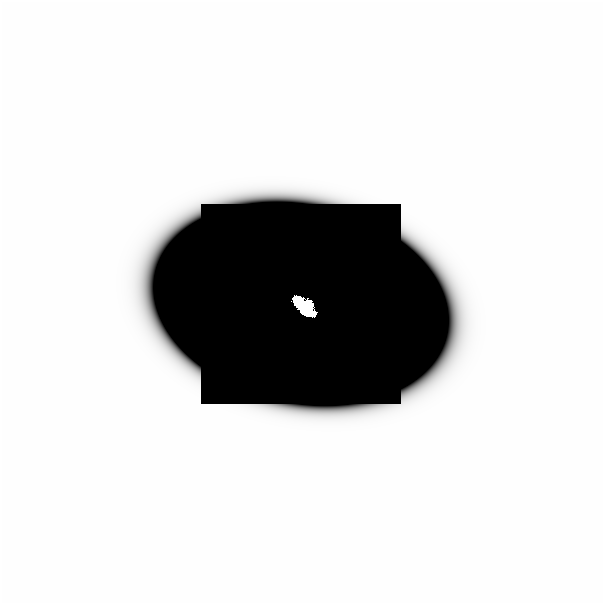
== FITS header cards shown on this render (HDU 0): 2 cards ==
NAXIS1  =                  601
NAXIS2  =                  601

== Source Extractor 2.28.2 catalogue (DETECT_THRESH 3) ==
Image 601 x 601 px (HDU 0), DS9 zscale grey, 1 PNG px = 1 image px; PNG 605 x 605 px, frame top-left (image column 1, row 601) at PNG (0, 0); no overlay
Background -4.87e-23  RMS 1.8e-22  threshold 5.38e-22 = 3 sigma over >= 5 px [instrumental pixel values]
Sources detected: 22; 19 with non-positive FLUX_AUTO (blend fragments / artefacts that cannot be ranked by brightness) are not listed; the other 3 listed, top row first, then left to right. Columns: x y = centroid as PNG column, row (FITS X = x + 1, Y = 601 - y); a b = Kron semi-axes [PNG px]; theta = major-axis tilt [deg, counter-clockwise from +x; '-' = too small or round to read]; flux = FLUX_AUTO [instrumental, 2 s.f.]
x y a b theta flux
297 300 6 6 - 2.2e+01
304 308 14 10 -46 7.5e+00
508 316 75 48 -90 7.7e-05
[19 non-positive-flux detections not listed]